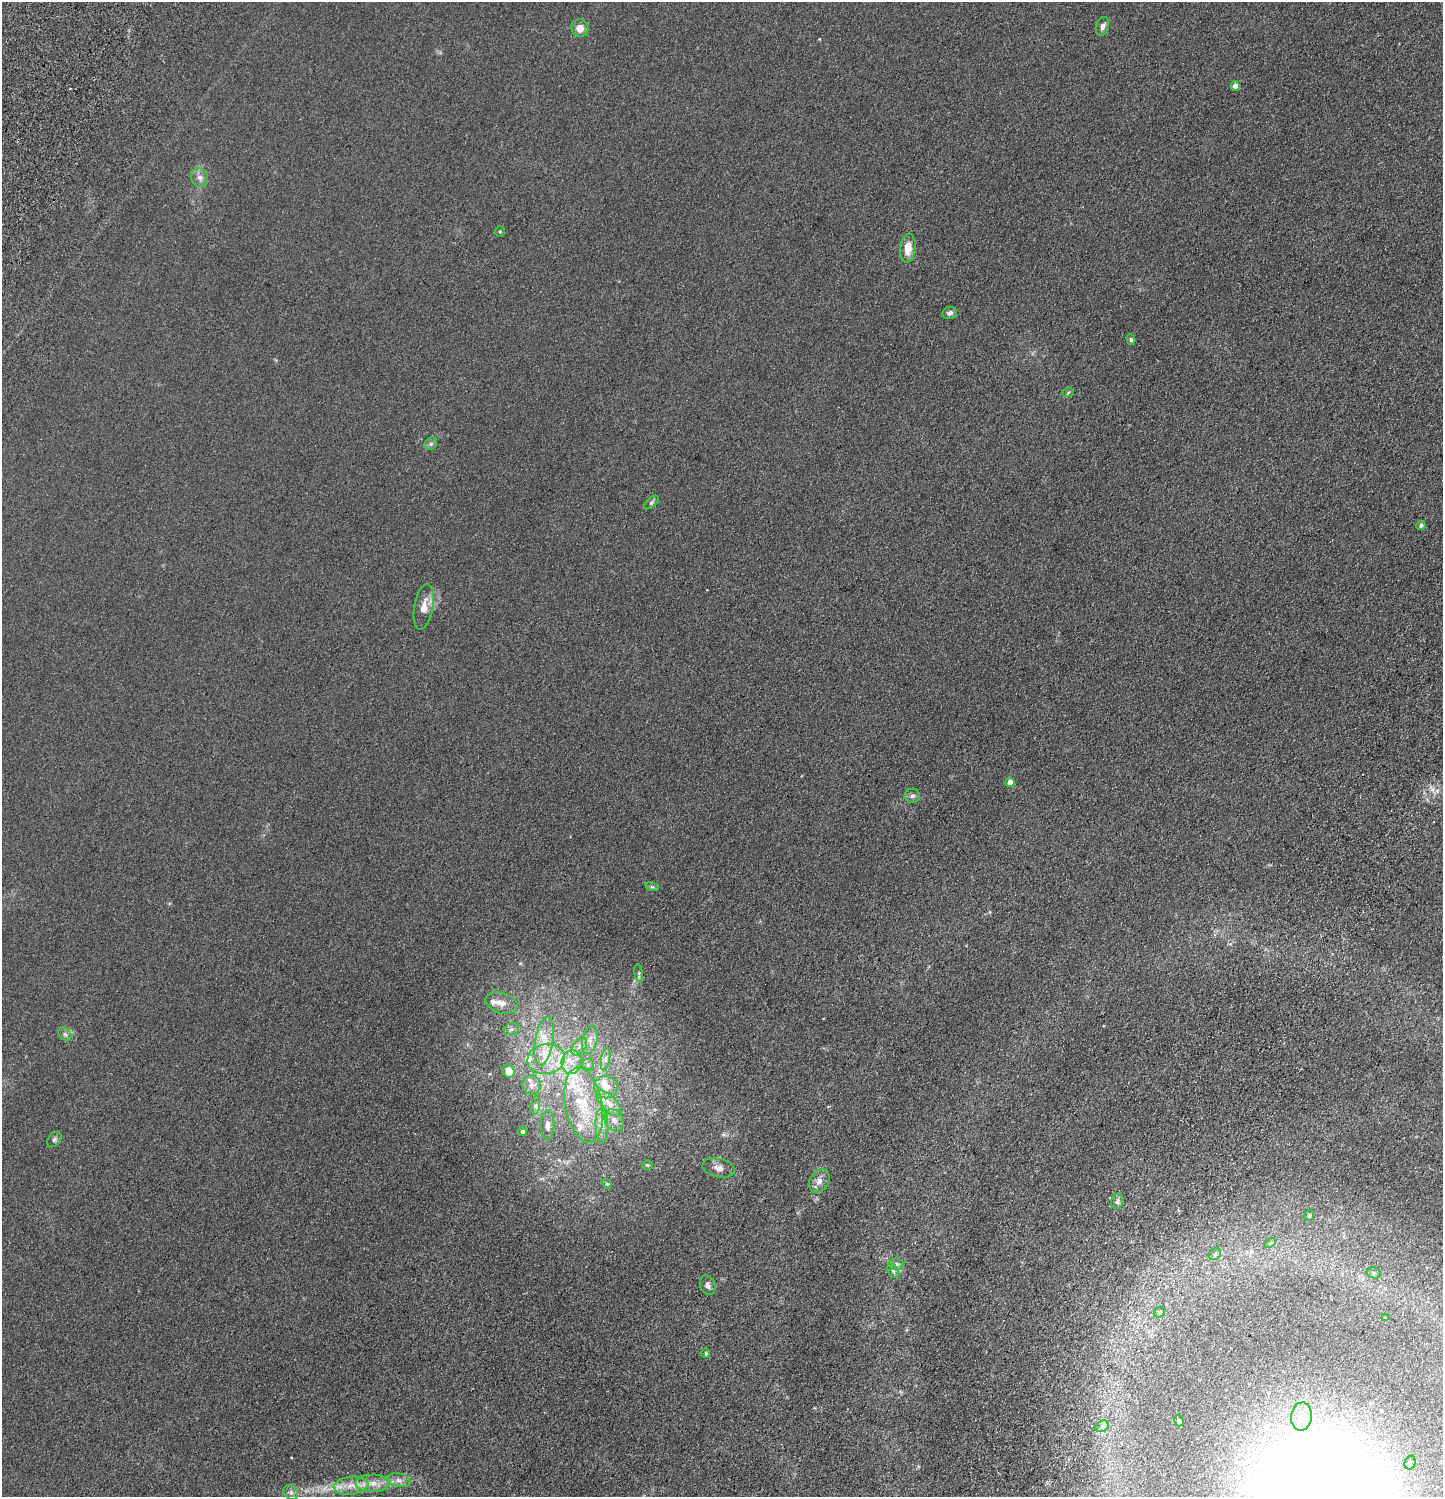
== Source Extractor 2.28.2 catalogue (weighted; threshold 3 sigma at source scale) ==
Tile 6 of 4 x 4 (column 2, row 2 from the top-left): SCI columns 1824-3264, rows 3086-4580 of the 6395 x 6169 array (HDU 1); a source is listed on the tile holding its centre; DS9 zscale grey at full resolution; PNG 1445 x 1499 px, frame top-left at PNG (2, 2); each listed source drawn as its Kron ellipse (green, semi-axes under 4 px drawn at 4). Shown black and unused: <1% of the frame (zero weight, under 2 of 4 exposures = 4% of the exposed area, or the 3 px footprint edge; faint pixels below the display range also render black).
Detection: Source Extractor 2.28.2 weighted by HDU 2 'WHT'; one run over the whole footprint, this tile lists its part. Background 0.0898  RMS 0.0089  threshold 0.0401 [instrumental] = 3 sigma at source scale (4.5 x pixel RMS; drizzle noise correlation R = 1.50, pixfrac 1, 0.05/0.05 arcsec/px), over >= 5 px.
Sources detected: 71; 1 cosmic-ray / hot-pixel residue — neither listed nor drawn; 9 inside a brighter listed object's ellipse — not listed separately; the other 61 listed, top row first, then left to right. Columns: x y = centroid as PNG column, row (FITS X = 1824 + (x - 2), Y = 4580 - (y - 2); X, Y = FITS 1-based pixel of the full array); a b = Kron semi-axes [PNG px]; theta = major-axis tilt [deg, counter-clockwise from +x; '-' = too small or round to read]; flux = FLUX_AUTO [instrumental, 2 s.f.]
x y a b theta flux
1102 26 10 6 73 3.1
580 28 9 8 - 6.5
1235 86 4 4 - 6.2
200 178 10 8 -63 3.8
500 231 5 4 - 0.9
908 248 14 8 85 9.9
950 313 7 6 - 2.2
1131 340 6 4 -74 1.2
1068 393 6 4 21 0.91
431 444 7 5 44 1.6
651 502 9 4 41 1.3
1421 525 4 4 - 1.6
424 607 23 9 80 9.4
1010 782 4 4 - 10
912 796 7 7 - 2.2
652 887 7 4 -17 1.2
639 973 9 4 -82 1.7
502 1003 16 10 -17 7.9
511 1029 8 6 19 2.2
65 1034 7 5 -44 1.9
590 1040 14 7 77 5.1
544 1041 25 9 80 14
579 1047 10 6 53 3.5
546 1059 19 14 12 18
606 1059 11 4 79 2.7
572 1062 12 10 79 8.5
588 1065 6 6 - 1.8
509 1071 6 6 - 9
532 1085 9 9 - 4.3
606 1087 11 11 - 9.1
609 1103 17 7 -48 6.7
584 1105 38 18 -80 38
536 1106 9 4 81 1.8
614 1120 11 9 -59 5.4
547 1125 15 7 89 4.3
602 1125 17 6 -87 5.7
523 1131 4 4 - 1.8
54 1139 9 6 50 1.8
647 1165 5 4 - 0.93
719 1168 16 9 -13 5.2
819 1181 12 9 56 4.6
607 1184 5 4 - 0.92
1117 1201 7 6 - 2.6
1309 1215 5 5 - 1.5
1270 1243 6 4 33 1.1
1215 1254 6 5 - 1.5
896 1264 7 6 - 2.2
893 1271 8 5 -59 1.8
1374 1273 7 5 -15 1.4
708 1285 10 7 -67 3
1159 1312 6 5 - 1.3
1385 1318 4 4 - 0.8
706 1353 5 4 - 1.2
1301 1417 14 10 85 9.8
1179 1421 6 4 -75 1.3
1102 1426 7 5 30 2.1
1410 1463 7 5 73 1.9
399 1480 12 6 -11 4
373 1483 17 8 1 8.1
351 1486 17 9 6 8.7
291 1492 8 6 -47 2.3
Unlisted compact peaks at least as high as the median listed source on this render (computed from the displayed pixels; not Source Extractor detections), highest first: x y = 1432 789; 819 39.